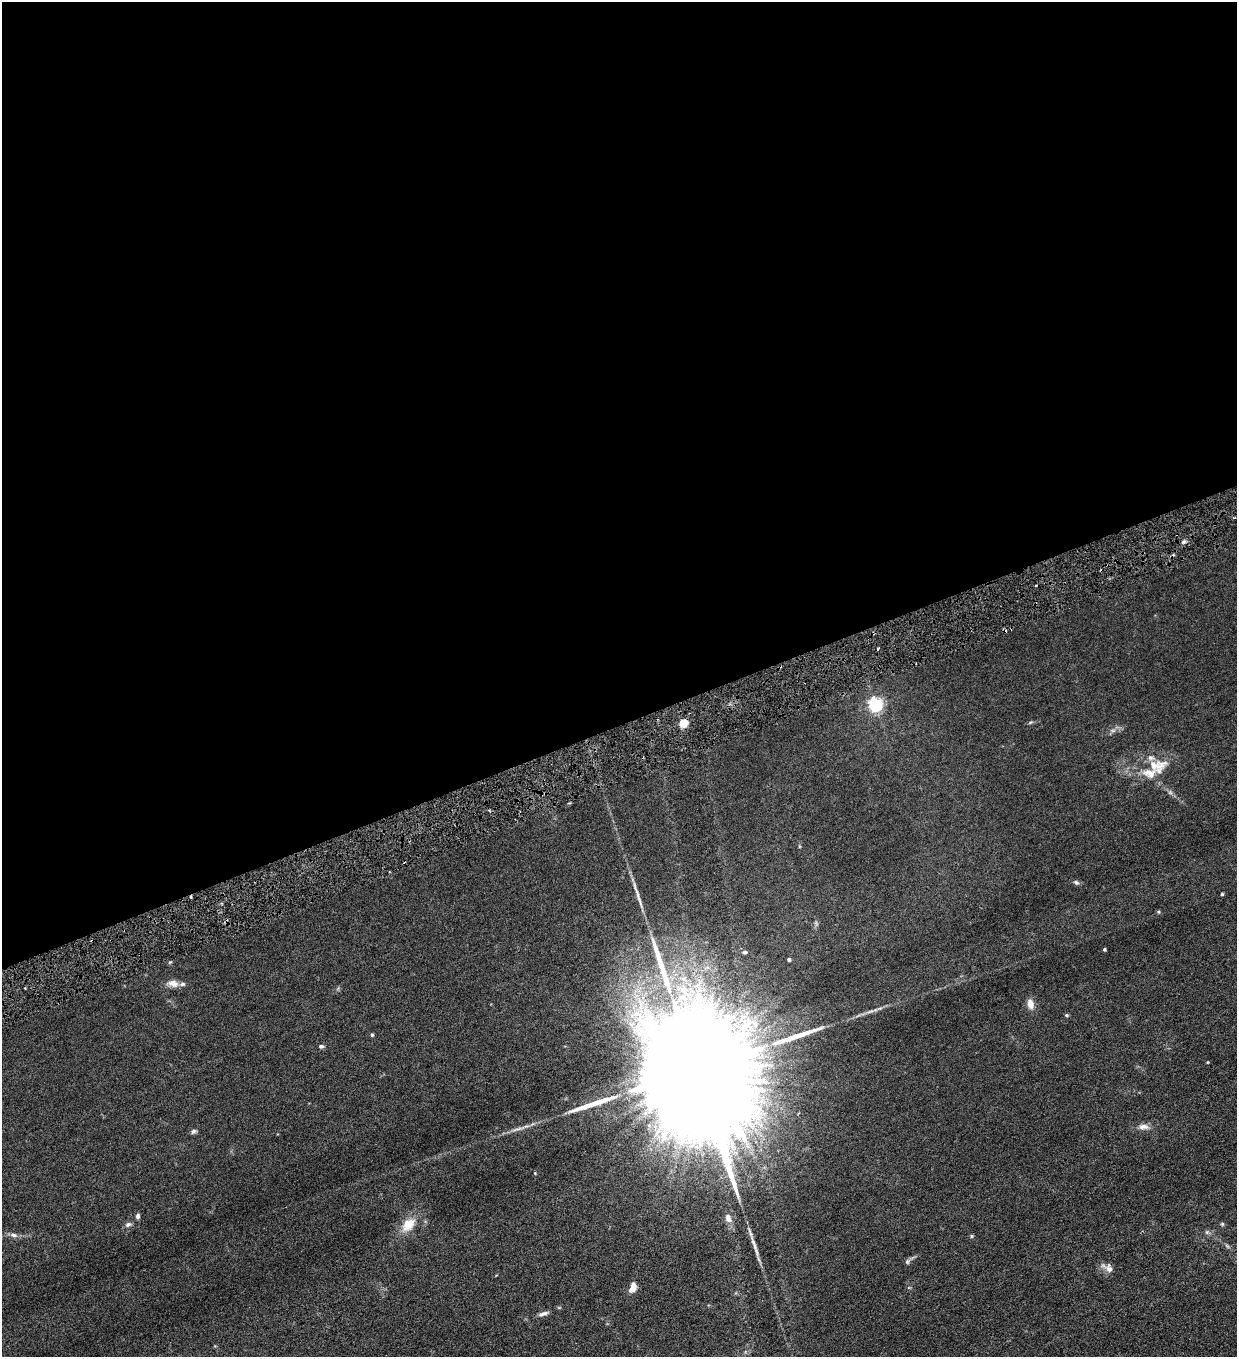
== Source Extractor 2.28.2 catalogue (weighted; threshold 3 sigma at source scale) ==
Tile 2 of 4 x 4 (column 2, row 1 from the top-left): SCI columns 1516-2750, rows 4066-5420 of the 5372 x 5421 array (HDU 1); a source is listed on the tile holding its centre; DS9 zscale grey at full resolution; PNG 1239 x 1359 px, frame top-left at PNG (2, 2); no overlay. Shown black and unused: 54% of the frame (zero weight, under 3 of 6 exposures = <1% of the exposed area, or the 3 px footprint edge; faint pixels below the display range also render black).
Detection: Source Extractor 2.28.2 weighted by HDU 2 'WHT'; one run over the whole footprint, this tile lists its part. Background 0.0136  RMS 0.0032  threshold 0.0131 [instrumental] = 3 sigma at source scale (4.09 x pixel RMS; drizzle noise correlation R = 1.36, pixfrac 0.8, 0.05/0.05 arcsec/px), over >= 5 px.
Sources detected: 42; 2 cosmic-ray / hot-pixel residue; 3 long thin detections or spike segments (spike, bleed or trail) — not listed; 2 inside a brighter listed object's ellipse — not listed separately; the other 35 listed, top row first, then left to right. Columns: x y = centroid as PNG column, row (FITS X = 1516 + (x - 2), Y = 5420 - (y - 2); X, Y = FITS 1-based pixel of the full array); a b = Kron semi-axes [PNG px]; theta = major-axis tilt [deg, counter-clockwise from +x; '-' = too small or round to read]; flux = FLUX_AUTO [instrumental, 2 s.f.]
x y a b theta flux
1184 542 6 5 - 0.61
875 705 6 6 - 64
1030 722 8 3 19 0.39
683 723 5 4 - 13
1113 730 9 4 -8 0.66
1158 766 31 21 10 8
1170 792 6 6 - 0.58
1076 882 8 5 -28 0.67
1222 894 4 4 - 0.29
1104 949 3 3 - 0.45
745 952 4 4 - 0.53
789 960 4 3 - 0.6
170 962 6 3 17 0.3
173 983 17 9 -8 2.1
1030 1004 12 8 -76 2.1
1067 1015 5 4 - 0.36
372 1035 4 4 - 0.46
321 1046 6 5 - 0.65
695 1069 70 20 -74 34000
1143 1127 16 8 -1 1.7
517 1129 22 4 14 1.6
193 1131 7 6 - 0.73
138 1216 7 5 88 0.65
728 1218 13 9 -79 1.6
128 1224 9 6 16 0.8
1222 1224 5 5 - 0.37
408 1225 20 13 48 5.2
1207 1232 6 6 - 0.51
13 1235 12 6 -10 1.1
971 1236 5 3 - 0.28
1227 1246 7 4 -45 0.46
907 1261 7 5 89 0.55
1108 1268 17 9 -32 1.8
633 1288 10 6 68 3
543 1314 13 5 17 1.1
Overlapping masked pixels (flux is a lower limit): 1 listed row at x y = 683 723